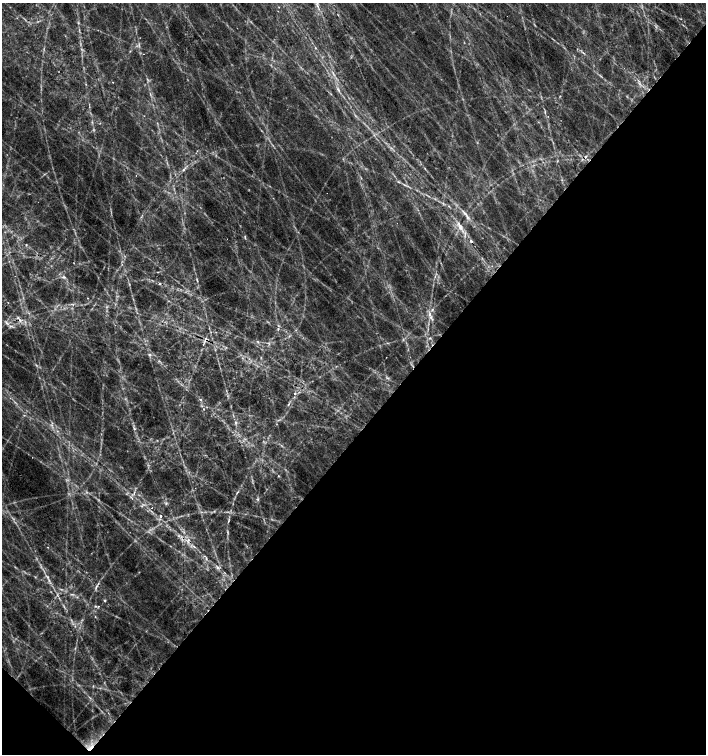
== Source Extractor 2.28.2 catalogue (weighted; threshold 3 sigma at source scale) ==
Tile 15 of 4 x 4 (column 3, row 4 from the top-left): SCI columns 2980-4387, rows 4-1507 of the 6022 x 6017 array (HDU 1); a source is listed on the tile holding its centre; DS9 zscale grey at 2 x 2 block average (1 PNG px = mean of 2 x 2 image px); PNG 708 x 756 px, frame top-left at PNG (2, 3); no overlay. Shown black and unused: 44% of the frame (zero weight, under 2 of 3 exposures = <1% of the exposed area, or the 3 px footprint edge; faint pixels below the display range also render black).
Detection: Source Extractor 2.28.2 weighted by HDU 2 'WHT'; one run over the whole footprint, this tile lists its part. Background 0.129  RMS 0.014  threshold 0.0634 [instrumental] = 3 sigma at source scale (4.5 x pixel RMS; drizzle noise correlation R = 1.50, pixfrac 1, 0.0396/0.0396 arcsec/px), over >= 5 px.
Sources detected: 65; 3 too faint to see at this stretch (2 x 2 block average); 3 cosmic-ray / hot-pixel residue — not listed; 2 inside a brighter listed object's ellipse — not listed separately; the other 57 listed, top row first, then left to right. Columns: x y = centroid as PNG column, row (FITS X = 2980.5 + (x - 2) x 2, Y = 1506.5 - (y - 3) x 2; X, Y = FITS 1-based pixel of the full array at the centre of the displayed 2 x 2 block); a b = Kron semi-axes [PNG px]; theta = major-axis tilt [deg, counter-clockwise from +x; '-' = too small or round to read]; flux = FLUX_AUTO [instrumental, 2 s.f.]
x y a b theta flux
318 6 3 2 - 4.1
315 48 3 2 - 2.8
130 51 3 2 - 2
583 53 5 2 - 3.4
143 54 2 2 - 1.6
601 76 6 2 -35 3.4
339 90 4 2 - 3.8
545 112 4 2 - 4
585 157 5 3 - 6.9
183 169 3 2 - 3.6
361 178 3 2 - 2.2
398 182 5 2 - 3.9
405 185 6 2 -24 5.2
273 198 2 2 - 1.7
443 203 3 2 - 2.8
465 213 7 3 -41 11
460 228 9 4 -50 17
245 236 3 3 - 3
471 241 4 3 - 5.3
26 245 3 2 - 2.6
74 263 3 2 - 1.3
63 277 5 3 - 5.9
197 280 6 2 -74 4.3
432 310 4 3 - 4.7
430 314 4 3 - 10
18 317 3 2 - 3.2
7 323 3 2 - 3.6
278 329 4 2 - 3.7
430 338 3 2 - 3.3
258 342 3 2 - 4.8
149 355 4 3 - 5.1
36 365 5 2 - 3.6
295 393 3 3 - 3.8
200 399 3 3 - 3.3
288 404 3 3 - 3.5
203 409 2 2 - 2.6
235 422 6 3 -73 6
134 429 3 3 - 3.6
278 476 3 2 - 2.1
237 492 7 2 51 4.9
134 493 4 2 - 3.9
257 499 5 3 - 4.7
166 503 4 3 - 4.7
152 508 2 2 - 2.9
161 516 3 2 - 13
228 520 7 2 80 4.8
194 546 5 2 - 4.6
48 547 2 2 - 1.5
206 559 4 3 - 4.1
48 577 4 3 - 5.6
96 587 8 3 68 8.2
57 595 5 2 - 4.4
105 601 3 3 - 3.2
95 606 4 3 - 3.7
95 617 3 2 - 1.7
75 626 2 2 - 2.1
91 747 11 4 52 23
Overlapping masked pixels (flux is a lower limit): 3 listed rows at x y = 585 157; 194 546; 91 747
Diffuse or blended objects may show on this block-average render without a row.